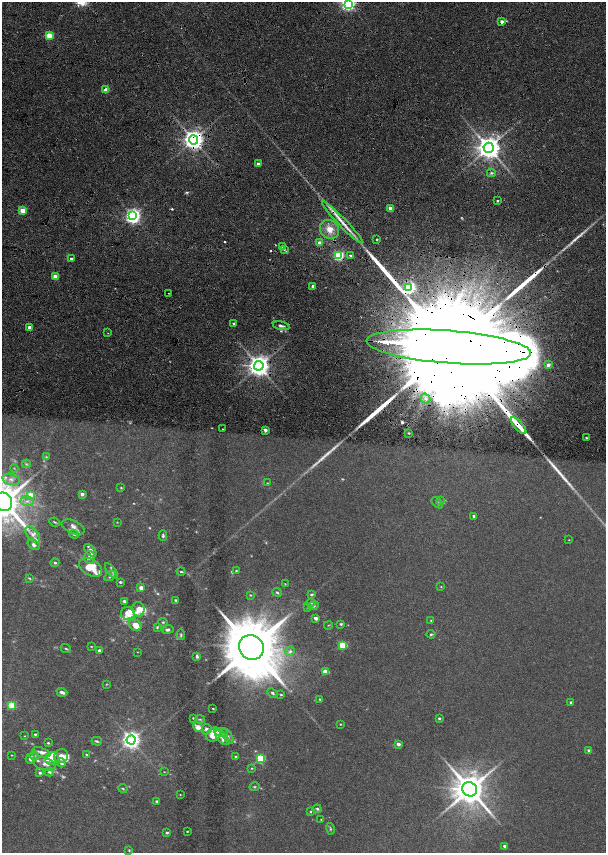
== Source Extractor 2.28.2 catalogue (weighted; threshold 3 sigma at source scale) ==
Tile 7 of 4 x 4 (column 3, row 2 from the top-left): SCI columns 2865-4071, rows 3422-5122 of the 5779 x 6834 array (HDU 1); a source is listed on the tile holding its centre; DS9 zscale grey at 2 x 2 block average (1 PNG px = mean of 2 x 2 image px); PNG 608 x 855 px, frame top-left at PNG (2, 2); each listed source drawn as its Kron ellipse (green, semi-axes under 4 px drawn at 4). Shown black and unused: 3% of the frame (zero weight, under 6 of 12 exposures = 9% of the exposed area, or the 3 px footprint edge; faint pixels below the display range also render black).
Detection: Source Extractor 2.28.2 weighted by HDU 2 'WHT'; one run over the whole footprint, this tile lists its part. Background 0.0309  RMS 0.0029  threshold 0.012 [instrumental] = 3 sigma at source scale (4.09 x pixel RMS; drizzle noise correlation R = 1.36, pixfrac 0.8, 0.0396/0.0396 arcsec/px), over >= 5 px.
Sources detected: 208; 17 too faint to see at this stretch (2 x 2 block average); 5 cosmic-ray / hot-pixel residue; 8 long thin detections or spike segments (spike, bleed or trail) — neither listed nor drawn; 24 inside a brighter listed object's ellipse — not listed separately; the other 154 listed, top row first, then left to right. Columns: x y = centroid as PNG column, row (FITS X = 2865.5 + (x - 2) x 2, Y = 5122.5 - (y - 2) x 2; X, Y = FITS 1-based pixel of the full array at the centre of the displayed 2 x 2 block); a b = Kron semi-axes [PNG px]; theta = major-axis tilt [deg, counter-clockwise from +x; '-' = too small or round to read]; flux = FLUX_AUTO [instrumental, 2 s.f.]
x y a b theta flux
348 4 4 4 - 150
502 22 2 2 - 2.9
50 36 3 3 - 21
106 90 3 2 - 9.3
194 140 4 4 - 410
489 148 5 5 - 660
258 164 2 2 - 2.8
491 173 4 3 - 0.89
497 201 2 2 - 0.9
390 208 3 2 - 8.1
23 211 3 2 - 15
133 216 4 4 - 200
342 222 29 4 -46 7.4
330 229 10 9 - 6.3
377 239 2 2 - 0.67
320 243 3 2 - 7.6
282 246 3 2 - 0.48
284 249 3 3 - 0.64
339 255 3 3 - 49
351 255 3 3 - 0.82
71 259 2 2 - 1.6
55 277 3 2 - 8.6
313 286 2 2 - 1.6
409 287 4 3 - 100
168 293 2 2 - 0.22
234 323 2 2 - 1.3
281 326 8 3 -13 1.6
30 327 3 2 - 3.6
108 333 2 2 - 0.28
449 347 82 16 -4 85000
548 365 2 2 - 3.7
259 366 4 4 - 480
426 399 5 4 - 1.7
519 426 10 2 -48 4.2
223 429 2 2 - 0.21
265 430 3 2 - 3.3
409 433 3 2 - 0.4
586 438 2 2 - 0.6
46 457 3 3 - 0.49
26 464 4 3 - 0.64
14 468 4 2 - 0.41
11 479 9 5 -13 2.7
267 483 2 2 - 0.24
121 488 3 3 - 0.43
82 494 3 3 - 2.1
31 495 3 3 - 16
440 500 3 2 - 0.38
27 501 7 4 3 2.2
4 502 9 8 - 1900
437 503 7 4 -46 1.2
474 516 3 2 - 1.6
55 522 5 2 - 0.55
117 522 3 2 - 0.25
73 527 12 6 -24 2.5
33 534 9 5 -51 2.9
74 534 4 3 - 0.68
163 536 5 3 - 0.88
569 540 2 2 - 0.23
34 545 6 4 -35 1.5
90 550 7 4 -44 1.9
89 557 6 5 - 2.2
55 563 4 3 - 0.67
90 567 12 8 -29 15
236 570 3 3 - 0.4
111 571 9 3 -53 1.3
181 572 4 3 - 0.71
110 576 6 4 31 1.3
29 578 4 3 - 0.58
120 582 3 2 - 0.7
285 584 3 2 - 0.34
441 587 3 2 - 0.32
141 588 2 2 - 4.7
277 592 5 3 - 0.68
311 594 4 2 - 0.67
250 595 3 3 - 0.47
176 600 3 2 - 0.66
124 601 3 3 - 1
310 603 5 3 - 0.84
314 606 5 4 - 1.1
308 607 3 2 - 0.34
138 609 7 6 - 5.3
128 613 7 6 - 8.2
316 618 3 3 - 1.6
431 620 3 3 - 0.43
163 622 4 3 - 0.53
341 624 3 3 - 0.73
135 625 6 5 - 5.7
328 625 4 2 - 0.33
157 627 4 3 - 0.56
167 630 6 4 12 1.2
431 634 4 3 - 0.72
181 635 5 2 - 0.57
342 645 3 3 - 19
91 646 4 2 - 0.37
251 648 13 12 - 5200
66 649 5 2 - 0.6
99 650 3 2 - 2
290 651 5 4 - 1
137 652 3 2 - 0.21
197 656 4 3 - 1.3
325 672 4 3 - 4.9
106 684 3 2 - 0.32
62 692 5 3 - 1.9
272 693 5 3 - 1
281 695 4 3 - 0.51
320 699 3 2 - 0.44
571 702 3 2 - 1.1
12 705 3 3 - 24
213 709 2 2 - 0.42
193 718 4 3 - 0.6
439 718 2 2 - 0.95
200 719 5 3 - 0.81
340 724 2 2 - 0.42
198 727 5 4 - 4.6
206 729 5 5 - 2
221 732 7 4 -12 2.3
35 734 2 2 - 0.68
213 734 8 6 43 8.9
24 736 2 2 - 0.27
228 736 9 3 -57 1.4
222 737 9 5 -49 2.3
131 740 4 4 - 270
97 741 5 2 - 0.67
48 743 3 2 - 0.49
398 744 3 2 - 3
589 750 3 2 - 1.7
41 752 9 4 -19 2.8
86 754 3 2 - 0.42
12 755 2 2 - 0.35
34 755 5 4 - 0.88
61 756 7 6 - 4.7
236 757 4 2 - 1
52 758 7 6 - 4.7
30 759 5 4 - 1.6
261 759 3 3 - 37
61 763 4 3 - 1.5
45 764 11 6 -19 3
251 768 3 2 - 0.42
49 772 4 3 - 0.88
164 772 2 2 - 0.23
40 773 2 2 - 1.2
254 787 5 3 - 0.61
123 788 5 3 - 0.55
470 789 7 7 - 1300
180 794 3 2 - 0.28
157 801 3 2 - 0.78
317 809 4 3 - 0.73
311 811 3 3 - 0.48
321 819 2 2 - 0.25
330 829 6 3 -76 0.63
187 831 2 2 - 0.43
167 833 3 2 - 0.96
504 846 2 2 - 1.5
129 850 3 3 - 0.41
Overlapping masked pixels (flux is a lower limit): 10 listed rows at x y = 106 90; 194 140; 489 148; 133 216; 342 222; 339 255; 409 287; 449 347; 259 366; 519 426
Isophote crosses this tile's border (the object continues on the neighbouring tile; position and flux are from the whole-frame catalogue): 2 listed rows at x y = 348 4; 4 502